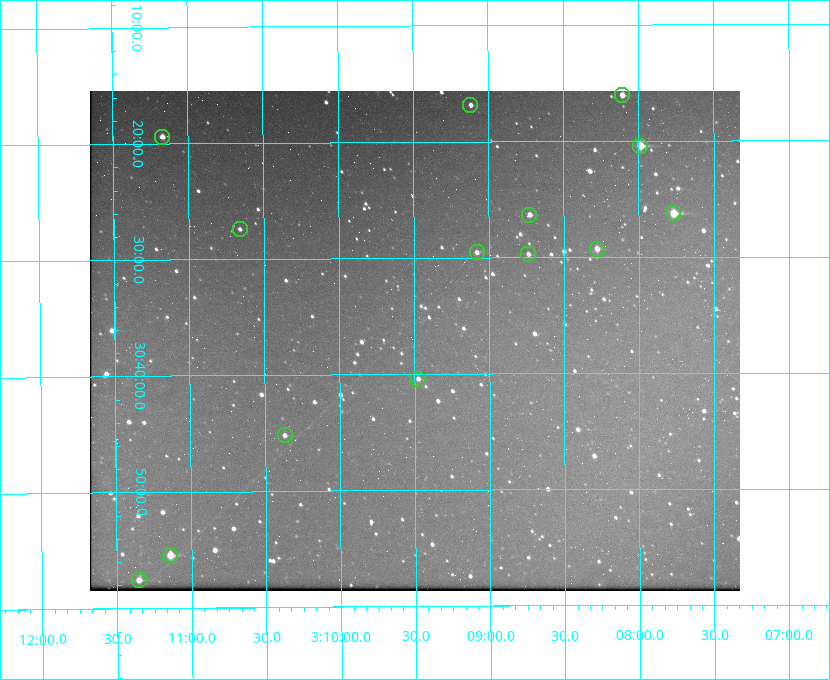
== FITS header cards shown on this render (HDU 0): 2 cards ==
NAXIS1  =                  650 / Width of table row in bytes
NAXIS2  =                  500 / Number of rows in table

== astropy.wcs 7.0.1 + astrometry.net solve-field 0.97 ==
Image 650 x 500 px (HDU 0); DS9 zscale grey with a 90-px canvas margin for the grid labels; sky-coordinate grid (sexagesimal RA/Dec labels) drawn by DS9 from the SOLVED WCS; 14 Tycho-2 reference stars matched to detected sources circled (green)
Header WCS: none
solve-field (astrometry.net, Tycho-2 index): SOLVED blind (the file carries no WCS)
Solved WCS: RA---TAN-SIP/DEC--TAN-SIP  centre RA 03:09:30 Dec +30:37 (47.37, +30.62 deg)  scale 5.17 arcsec/px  FOV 56.0' x 43.1'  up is -180 deg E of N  parity flipped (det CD > 0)
(file carries no celestial WCS; the grid is the blind solution)
Tycho-2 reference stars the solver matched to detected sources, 14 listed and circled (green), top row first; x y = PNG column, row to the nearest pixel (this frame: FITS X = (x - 90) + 1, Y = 500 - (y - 91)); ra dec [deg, ICRS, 3 dp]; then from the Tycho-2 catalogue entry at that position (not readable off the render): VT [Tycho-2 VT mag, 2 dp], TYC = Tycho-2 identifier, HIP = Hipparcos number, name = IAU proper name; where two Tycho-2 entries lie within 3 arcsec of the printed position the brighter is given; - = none
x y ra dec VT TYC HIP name
622 95 47.027 +30.268 10.45 2339-1565-1 - -
470 105 47.279 +30.281 11.50 2340-853-1 - -
162 137 47.792 +30.323 11.52 2340-1736-1 - -
640 146 46.997 +30.341 9.26 2339-1426-1 - -
673 213 46.942 +30.437 9.50 2339-1638-1 - -
529 215 47.182 +30.439 11.33 2339-1340-1 - -
240 229 47.665 +30.457 11.70 2340-1064-1 - -
597 249 47.070 +30.488 10.91 2339-1082-1 - -
477 252 47.270 +30.492 11.72 2340-1534-1 - -
528 254 47.184 +30.495 11.78 2339-1503-1 - -
418 379 47.369 +30.674 11.68 2340-1714-1 - -
285 435 47.592 +30.753 11.61 2340-1087-1 - -
170 555 47.785 +30.924 10.11 2340-1700-1 - -
139 580 47.838 +30.960 11.41 2340-1051-1 - -